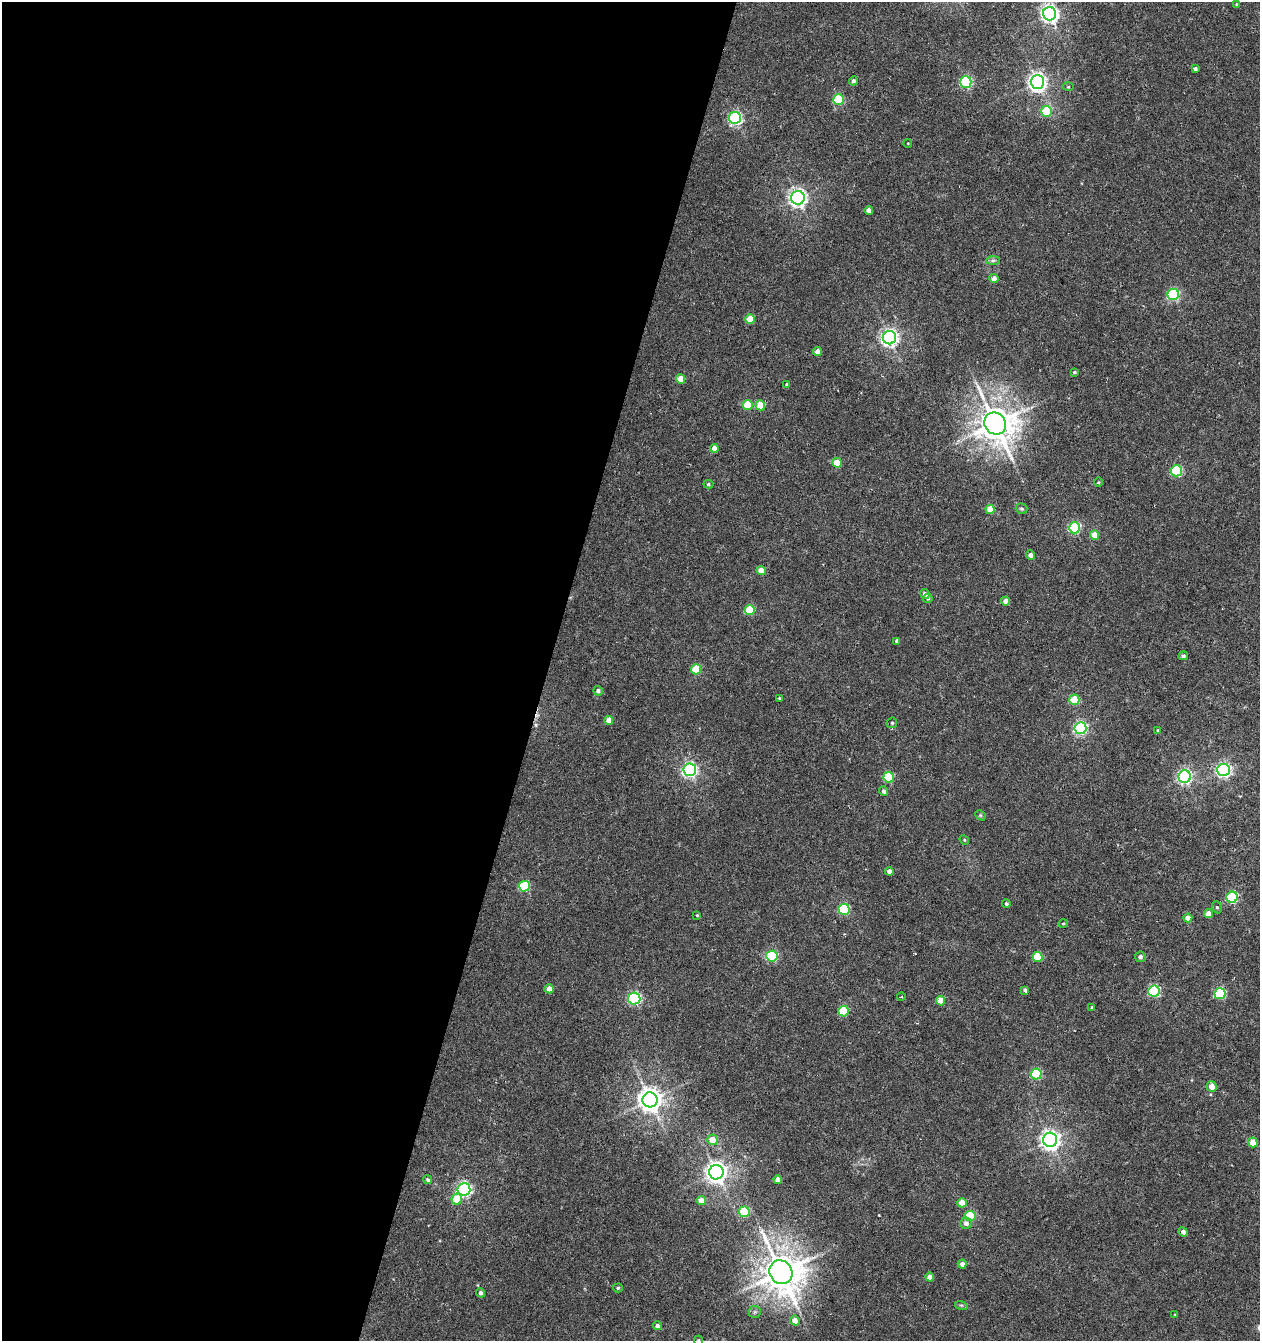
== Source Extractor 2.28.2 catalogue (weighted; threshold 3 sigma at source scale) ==
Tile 5 of 4 x 4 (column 1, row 2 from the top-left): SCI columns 276-1533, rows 2680-4018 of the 5517 x 5361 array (HDU 1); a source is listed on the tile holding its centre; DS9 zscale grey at full resolution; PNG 1262 x 1343 px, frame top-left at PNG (2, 2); each listed source drawn as its Kron ellipse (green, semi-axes under 4 px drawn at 4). Shown black and unused: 43% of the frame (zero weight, under 5 of 10 exposures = <1% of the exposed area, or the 3 px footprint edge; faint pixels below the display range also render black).
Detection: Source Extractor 2.28.2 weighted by HDU 2 'WHT'; one run over the whole footprint, this tile lists its part. Background 0.00246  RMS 0.0021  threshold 0.00868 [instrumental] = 3 sigma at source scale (4.09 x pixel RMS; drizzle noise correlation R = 1.36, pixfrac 0.8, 0.0396/0.0396 arcsec/px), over >= 5 px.
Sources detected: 108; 1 cosmic-ray / hot-pixel residue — neither listed nor drawn; the other 107 listed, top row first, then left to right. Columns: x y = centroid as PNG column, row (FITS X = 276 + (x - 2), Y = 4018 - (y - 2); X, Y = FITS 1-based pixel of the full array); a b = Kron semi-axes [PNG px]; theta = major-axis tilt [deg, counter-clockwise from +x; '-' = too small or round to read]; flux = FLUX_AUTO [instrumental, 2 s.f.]
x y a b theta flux
1236 4 3 3 - 0.2
1050 14 7 6 - 82
1195 69 4 3 - 0.51
853 81 4 4 - 0.4
966 82 6 5 - 23
1037 82 7 7 - 90
1068 87 5 3 - 0.21
839 100 5 5 - 10
1046 111 5 5 - 7.4
735 118 6 6 - 33
908 143 4 3 - 0.13
798 198 7 7 - 79
869 210 4 4 - 1.1
993 261 7 4 1 0.44
994 279 4 4 - 1.3
1173 295 5 5 - 22
750 319 5 4 - 3.8
889 338 7 6 - 75
818 352 4 4 - 1.8
1074 372 3 3 - 0.26
680 379 5 4 - 3
787 385 4 4 - 0.5
747 405 5 5 - 5.6
760 405 5 4 - 3.9
995 423 11 10 - 430
714 448 4 4 - 1.6
837 463 5 4 - 2.8
1176 471 6 5 - 15
1098 482 5 3 - 0.18
708 484 5 4 - 0.29
990 509 5 4 - 3.3
1021 509 6 5 - 0.33
1074 528 5 5 - 19
1094 535 4 4 - 2.6
1030 555 4 4 - 0.74
761 571 4 4 - 2.2
925 594 5 4 - 1
928 598 5 4 - 0.27
1006 601 4 4 - 1.1
750 610 5 5 - 6.6
897 641 4 3 - 0.48
1183 656 5 4 - 0.44
696 669 5 5 - 6.2
598 691 5 4 - 0.61
779 698 3 3 - 0.18
1074 700 5 5 - 5.4
609 721 4 4 - 2.1
892 723 6 5 - 0.29
1080 728 6 6 - 34
1158 730 4 3 - 0.2
690 770 6 6 - 47
1224 770 6 6 - 42
889 777 5 5 - 9.7
1185 777 6 6 - 41
884 791 5 4 - 0.54
980 815 6 4 -46 0.24
964 840 5 4 - 0.21
889 871 4 4 - 0.95
524 886 5 5 - 11
1232 897 5 5 - 16
1006 904 4 4 - 0.33
1217 907 6 5 - 0.31
844 909 5 5 - 14
1209 914 4 4 - 1.6
697 915 3 3 - 0.17
1188 918 4 4 - 1.9
1063 924 5 3 - 0.2
772 956 5 5 - 16
1037 957 5 5 - 6.1
1140 957 5 5 - 0.61
549 989 4 4 - 1.6
1025 990 4 3 - 0.51
1154 991 6 5 - 19
1220 994 5 5 - 15
901 997 4 3 - 0.15
634 998 6 6 - 28
941 1001 4 4 - 2.8
1092 1008 3 3 - 0.26
843 1011 5 5 - 7.7
1036 1074 5 5 - 11
1212 1086 5 5 - 1.7
650 1100 7 7 - 190
713 1140 5 5 - 3.1
1050 1140 7 7 - 110
1253 1143 5 4 - 2.4
716 1172 7 7 - 130
428 1180 4 3 - 0.46
778 1180 4 4 - 2
464 1189 6 6 - 46
457 1199 5 5 - 4.5
701 1201 5 4 - 1.9
962 1203 5 4 - 2.5
744 1212 5 5 - 9.3
970 1216 5 5 - 9.1
966 1223 5 5 - 0.8
1183 1232 5 4 - 0.78
962 1264 4 4 - 1
781 1272 12 11 - 510
930 1277 4 4 - 1.3
618 1288 5 4 - 0.3
481 1293 4 4 - 0.63
961 1305 6 4 -17 0.31
755 1312 6 6 - 0.4
1175 1315 4 3 - 0.18
795 1320 5 4 - 1.7
657 1326 4 4 - 0.82
698 1340 5 4 - 0.25
Isophote crosses this tile's border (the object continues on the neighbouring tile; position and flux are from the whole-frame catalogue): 1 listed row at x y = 698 1340